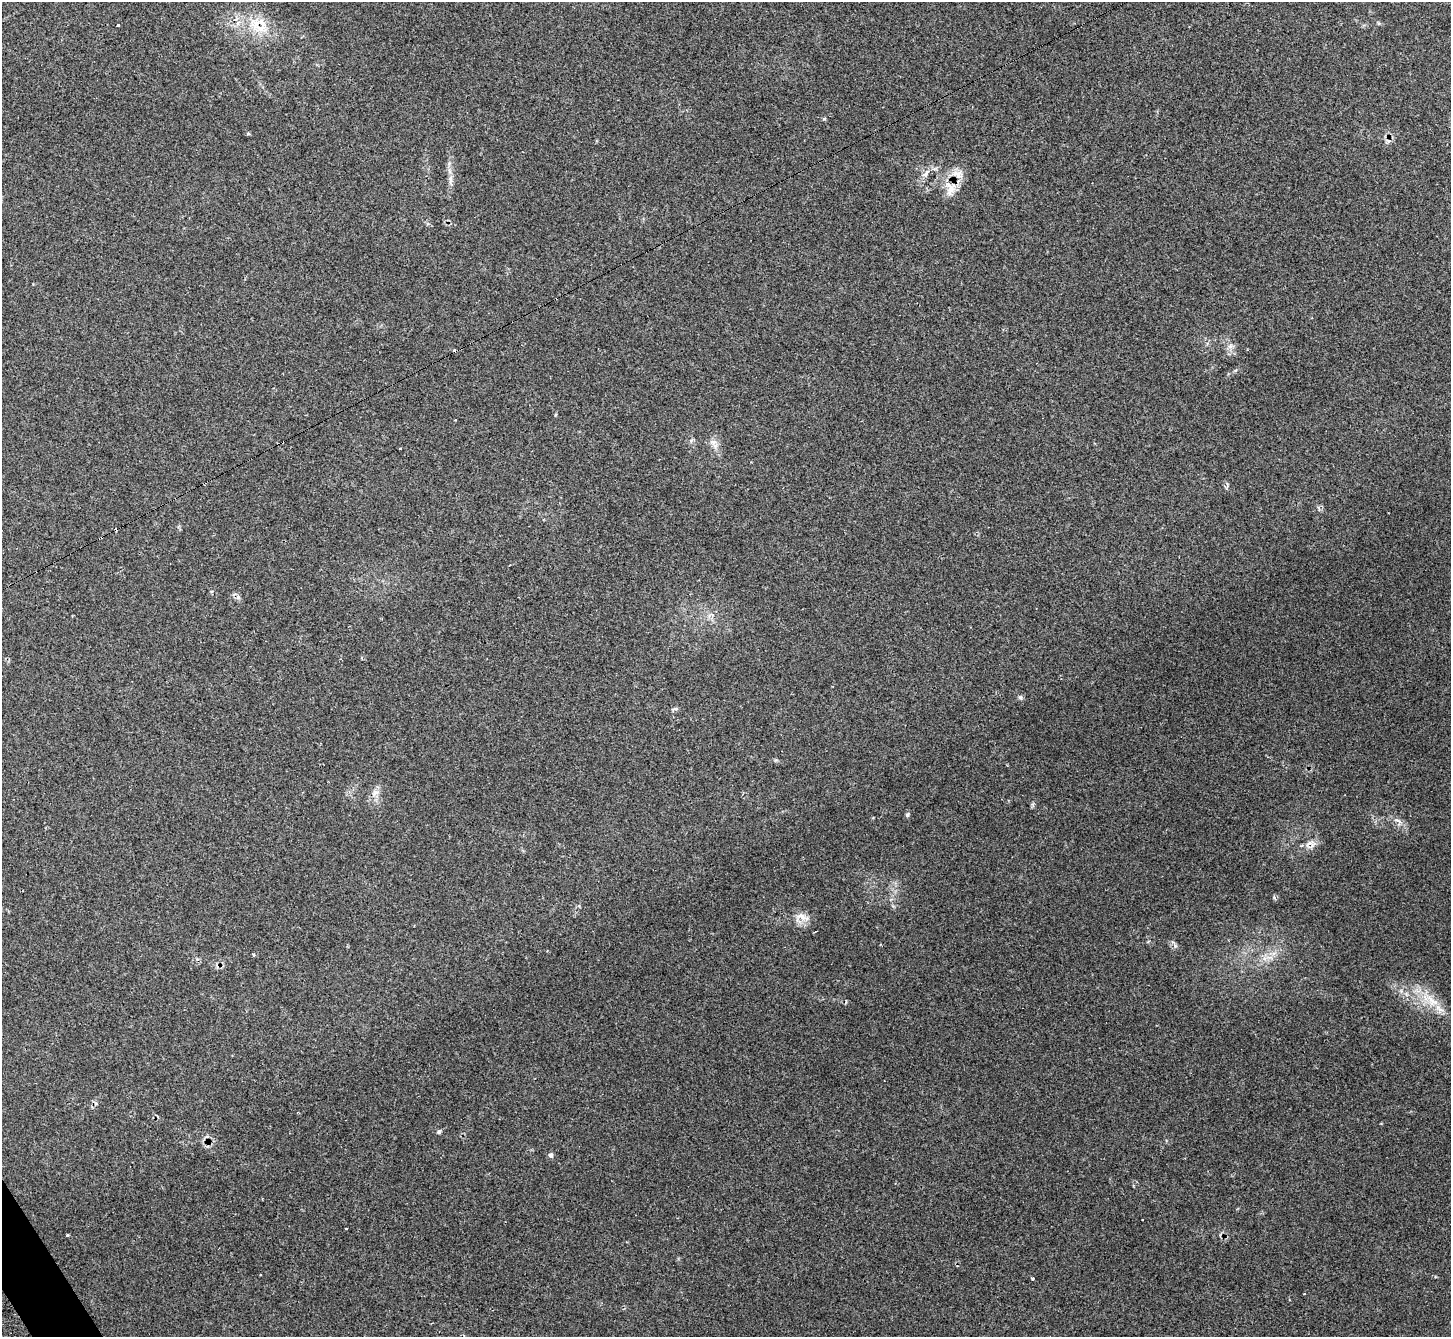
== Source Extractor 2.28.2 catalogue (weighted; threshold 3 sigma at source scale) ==
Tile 7 of 4 x 4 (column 3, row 2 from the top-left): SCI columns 2966-4414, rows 2874-4208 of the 5873 x 5864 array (HDU 1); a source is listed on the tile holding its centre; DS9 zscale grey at full resolution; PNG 1453 x 1339 px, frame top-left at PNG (2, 2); no overlay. Shown black and unused: <1% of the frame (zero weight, under 2 of 3 exposures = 3% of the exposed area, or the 3 px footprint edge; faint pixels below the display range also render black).
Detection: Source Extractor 2.28.2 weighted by HDU 2 'WHT'; one run over the whole footprint, this tile lists its part. Background 0.221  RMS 0.0092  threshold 0.0414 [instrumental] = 3 sigma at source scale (4.5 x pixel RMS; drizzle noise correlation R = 1.50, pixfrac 1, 0.05/0.05 arcsec/px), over >= 5 px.
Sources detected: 37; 8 cosmic-ray / hot-pixel residue — not listed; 1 inside a brighter listed object's ellipse — not listed separately; the other 28 listed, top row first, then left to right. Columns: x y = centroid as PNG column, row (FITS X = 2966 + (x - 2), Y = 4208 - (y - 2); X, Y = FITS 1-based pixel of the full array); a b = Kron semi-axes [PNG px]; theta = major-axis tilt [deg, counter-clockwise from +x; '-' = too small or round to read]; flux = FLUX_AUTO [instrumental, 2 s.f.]
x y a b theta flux
118 25 3 3 - 2.6
260 28 36 13 -16 28
824 119 5 4 - 1.1
926 174 13 5 57 4.6
450 179 12 5 85 4.1
950 189 24 13 -79 14
1230 346 8 6 21 3.2
555 415 5 3 - 0.82
455 420 3 2 - 0.72
713 442 11 7 -1 4.4
238 597 6 6 - 2.4
1020 697 6 5 - 1.6
675 709 8 4 8 1.6
376 793 12 6 18 3.7
907 815 7 5 87 1.5
1398 821 16 7 -39 5.3
1310 845 16 12 -11 7.4
1274 897 5 4 - 1.4
802 916 20 7 -18 7.4
1274 953 7 4 18 2.7
253 954 5 3 - 0.94
1270 957 10 4 -13 3.4
1432 1001 25 12 -42 20
439 1131 6 5 - 1.8
550 1155 6 6 - 2.4
346 1229 3 2 - 0.92
67 1235 3 3 - 1.8
1032 1278 4 3 - 1.6
Overlapping masked pixels (flux is a lower limit): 1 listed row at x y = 260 28
Unlisted compact peaks at least as high as the median listed source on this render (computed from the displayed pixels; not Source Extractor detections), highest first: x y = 1175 946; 248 134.